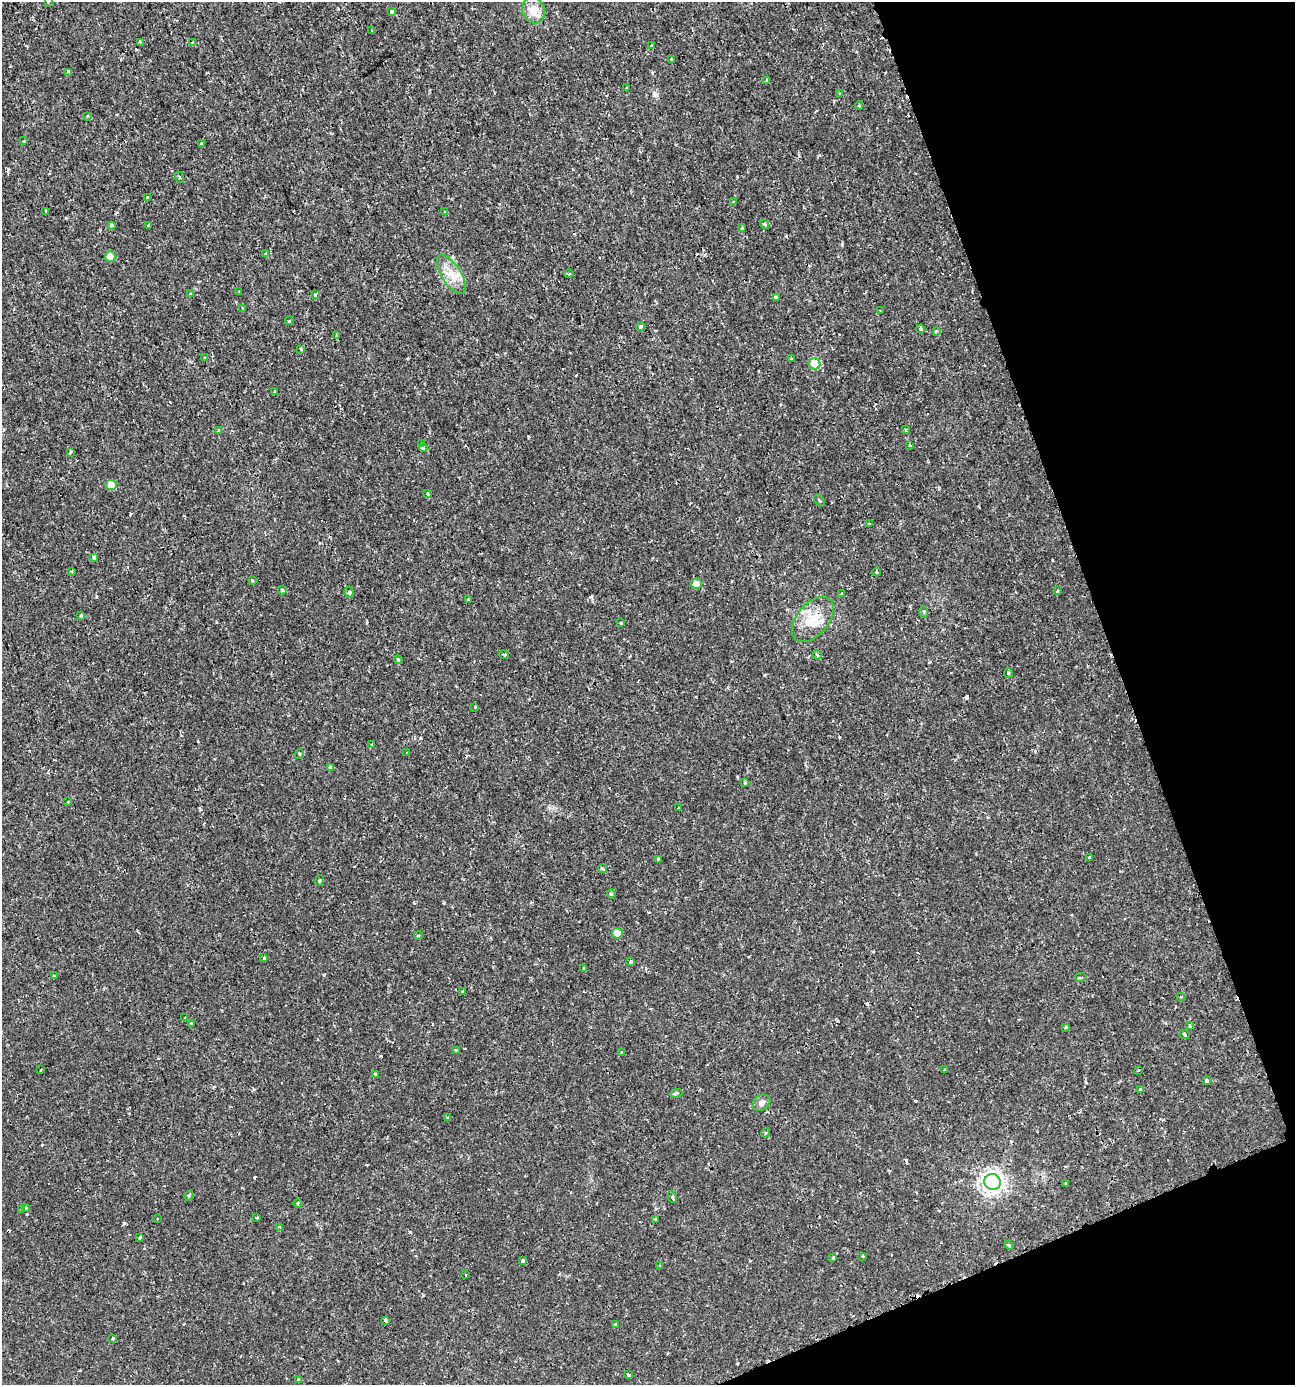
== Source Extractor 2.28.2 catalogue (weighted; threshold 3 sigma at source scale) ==
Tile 12 of 4 x 4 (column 4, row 3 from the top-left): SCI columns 4013-5305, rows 1388-2770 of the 5402 x 5549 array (HDU 1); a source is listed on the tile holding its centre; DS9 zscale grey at full resolution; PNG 1297 x 1387 px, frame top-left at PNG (2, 2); each listed source drawn as its Kron ellipse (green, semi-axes under 4 px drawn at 4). Shown black and unused: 18% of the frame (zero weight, under 2 of 3 exposures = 1% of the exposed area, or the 3 px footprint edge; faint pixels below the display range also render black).
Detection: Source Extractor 2.28.2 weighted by HDU 2 'WHT'; one run over the whole footprint, this tile lists its part. Background 0.00186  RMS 0.0011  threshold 0.00477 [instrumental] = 3 sigma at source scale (4.5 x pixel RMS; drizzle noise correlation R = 1.50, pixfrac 1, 0.0396/0.0396 arcsec/px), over >= 5 px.
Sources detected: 156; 19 cosmic-ray / hot-pixel residue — neither listed nor drawn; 2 inside a brighter listed object's ellipse — not listed separately; the other 135 listed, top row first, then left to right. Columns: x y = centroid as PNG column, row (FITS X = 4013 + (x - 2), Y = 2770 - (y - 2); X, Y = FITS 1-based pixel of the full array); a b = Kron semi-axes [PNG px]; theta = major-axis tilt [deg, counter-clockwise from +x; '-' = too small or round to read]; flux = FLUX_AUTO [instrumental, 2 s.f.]
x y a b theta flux
48 2 3 3 - 0.1
533 10 13 11 -70 1.3
392 12 4 3 - 0.56
371 31 3 2 - 0.075
140 42 4 3 - 0.11
192 42 3 3 - 0.12
652 46 4 3 - 0.19
671 59 4 3 - 0.17
69 72 4 3 - 0.18
767 81 4 3 - 0.29
626 88 3 2 - 0.098
840 94 3 3 - 0.25
859 105 4 4 - 0.12
87 116 3 3 - 0.088
24 141 3 2 - 0.079
201 143 3 3 - 0.17
179 177 6 4 -70 0.16
147 197 3 2 - 0.11
733 202 4 2 - 0.092
46 211 3 3 - 0.4
445 212 3 3 - 0.1
765 224 5 4 - 0.22
111 225 4 3 - 0.44
148 225 3 3 - 0.22
742 228 3 3 - 0.23
265 254 3 3 - 0.13
110 257 5 5 - 1.8
451 274 22 9 -58 1.6
569 274 5 3 - 0.11
238 292 3 2 - 0.09
190 294 3 3 - 0.16
315 295 3 3 - 0.15
776 297 4 3 - 0.32
242 308 3 3 - 0.24
880 310 3 2 - 0.085
289 321 4 3 - 0.19
640 326 5 3 - 0.25
921 329 4 3 - 0.4
936 331 3 3 - 0.13
337 336 3 2 - 0.23
301 349 4 2 - 0.25
205 358 3 3 - 0.25
792 359 3 3 - 0.091
815 364 6 5 - 3.8
274 392 3 2 - 0.16
906 430 3 3 - 0.14
219 431 3 3 - 0.31
422 444 3 3 - 0.67
910 445 4 3 - 0.14
423 448 4 4 - 1.2
70 452 3 3 - 0.26
111 485 5 5 - 2.1
428 494 3 3 - 0.28
820 501 7 3 -51 0.13
870 524 3 3 - 0.48
94 557 4 3 - 0.41
72 571 2 2 - 0.11
877 572 4 3 - 0.13
252 581 4 3 - 0.089
696 584 5 5 - 0.88
282 590 5 3 - 0.18
1057 591 4 2 - 0.092
349 592 6 4 -79 0.2
842 593 3 3 - 0.13
468 599 3 3 - 0.13
924 612 6 3 -90 0.15
81 616 3 3 - 0.52
813 619 26 16 50 2.9
621 623 3 3 - 0.17
504 655 5 3 - 0.15
817 655 4 4 - 0.17
398 660 4 4 - 0.12
1008 673 5 4 - 0.2
475 707 3 3 - 0.12
372 745 3 3 - 0.12
407 752 4 2 - 0.092
299 754 5 3 - 0.11
331 767 4 3 - 0.44
745 783 4 3 - 0.14
68 802 3 3 - 0.12
679 808 3 2 - 0.11
1090 857 3 3 - 0.46
658 859 3 3 - 0.35
602 869 4 3 - 0.2
319 880 5 3 - 0.13
611 894 4 4 - 0.17
617 933 5 5 - 1.3
418 935 4 3 - 0.11
264 958 3 3 - 0.25
631 962 3 3 - 0.31
584 969 3 3 - 0.27
54 976 4 2 - 0.098
1081 977 6 3 6 0.17
463 992 3 2 - 0.17
1181 997 4 3 - 0.13
185 1018 3 2 - 0.099
191 1023 3 3 - 0.17
1190 1026 4 3 - 0.22
1066 1027 3 3 - 0.5
1185 1035 5 3 - 0.1
456 1050 3 3 - 0.25
622 1052 3 3 - 0.24
41 1070 3 2 - 0.19
944 1070 3 3 - 0.1
1138 1071 4 2 - 0.098
376 1074 3 3 - 0.35
1206 1080 3 3 - 0.38
1140 1089 3 3 - 0.19
676 1094 6 4 21 0.13
762 1103 9 7 37 0.46
448 1117 3 2 - 0.085
766 1133 4 4 - 0.15
993 1182 8 7 - 69
1066 1183 3 3 - 0.1
189 1196 5 3 - 0.19
672 1197 6 3 -64 0.23
298 1203 4 3 - 0.14
26 1208 3 3 - 0.18
21 1209 3 2 - 0.15
257 1217 3 3 - 0.15
157 1219 3 2 - 0.14
656 1219 4 3 - 0.3
280 1227 3 3 - 0.084
140 1237 3 3 - 0.1
1009 1245 4 3 - 0.12
863 1256 3 3 - 0.17
833 1258 3 3 - 0.26
523 1260 4 3 - 0.54
660 1266 3 3 - 0.07
466 1275 3 2 - 0.085
386 1320 4 3 - 0.53
616 1325 4 4 - 0.28
113 1338 3 3 - 0.1
628 1375 3 3 - 0.26
298 1379 4 3 - 0.12
Overlapping masked pixels (flux is a lower limit): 1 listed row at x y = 813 619
Isophote crosses this tile's border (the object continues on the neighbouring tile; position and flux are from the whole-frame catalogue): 1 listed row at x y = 48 2
Unlisted compact peaks at least as high as the median listed source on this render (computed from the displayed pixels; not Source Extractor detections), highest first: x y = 124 1223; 786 236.